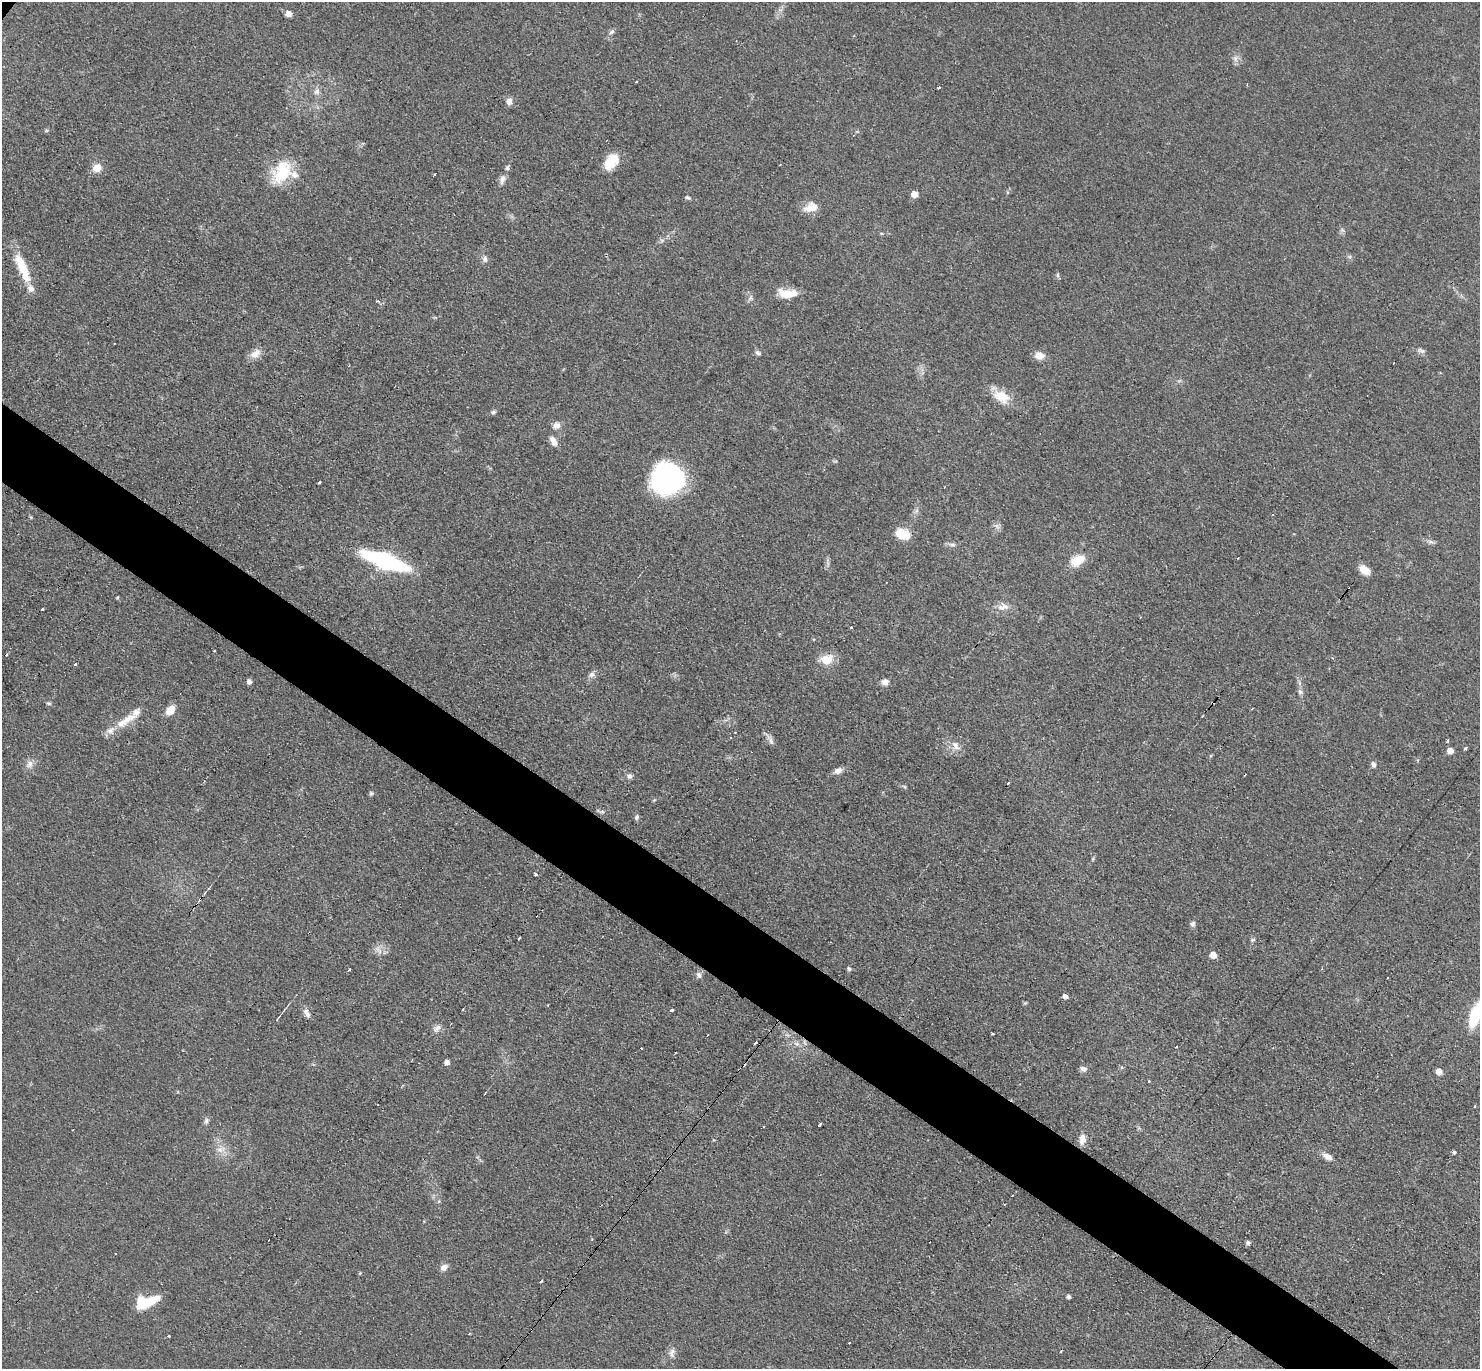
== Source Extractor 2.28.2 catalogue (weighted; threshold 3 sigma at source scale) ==
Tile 6 of 4 x 4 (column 2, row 2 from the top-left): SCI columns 1608-3085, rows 3032-4398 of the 6089 x 6079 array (HDU 1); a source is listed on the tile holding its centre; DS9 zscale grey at full resolution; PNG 1482 x 1371 px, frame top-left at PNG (2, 2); no overlay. Shown black and unused: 5% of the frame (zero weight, under 3 of 4 exposures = <1% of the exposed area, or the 3 px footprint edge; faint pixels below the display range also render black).
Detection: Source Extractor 2.28.2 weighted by HDU 2 'WHT'; one run over the whole footprint, this tile lists its part. Background 0.0607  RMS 0.0056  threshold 0.0254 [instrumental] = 3 sigma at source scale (4.5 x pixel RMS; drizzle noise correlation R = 1.50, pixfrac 1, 0.05/0.05 arcsec/px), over >= 5 px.
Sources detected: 133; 2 inside a brighter object's white glare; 17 cosmic-ray / hot-pixel residue — not listed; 2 inside a brighter listed object's ellipse — not listed separately; the other 112 listed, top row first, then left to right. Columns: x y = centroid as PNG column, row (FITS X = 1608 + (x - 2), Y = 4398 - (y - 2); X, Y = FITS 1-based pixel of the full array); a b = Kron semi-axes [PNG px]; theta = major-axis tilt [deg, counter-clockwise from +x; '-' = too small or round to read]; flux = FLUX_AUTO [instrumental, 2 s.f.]
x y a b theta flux
288 14 6 6 - 3.5
611 32 7 5 33 1.4
1235 58 9 5 -59 2
939 88 4 3 - 0.9
317 92 8 7 - 2.3
509 101 9 7 78 2.8
46 130 6 4 6 0.8
611 161 21 12 52 11
780 165 3 2 - 0.43
97 168 11 9 25 5.6
507 168 6 5 - 1
282 172 32 21 58 23
502 179 12 7 76 2.8
914 194 6 6 - 4.3
688 198 6 4 -25 1.1
811 207 19 12 15 6.9
485 259 9 6 -82 1.9
22 268 38 10 -67 17
1058 275 7 4 -72 0.9
788 293 25 10 -3 9.5
751 298 7 6 - 1.5
378 301 5 3 - 0.76
1421 350 11 6 -19 1.7
255 353 16 9 33 4.6
758 353 8 5 -23 1.3
1039 355 11 8 -15 5.4
1001 396 23 14 -24 11
493 412 6 5 - 1.2
556 426 10 8 36 3.1
553 441 14 7 -63 3.5
670 480 32 28 -53 88
319 482 3 3 - 1.3
997 526 9 4 -53 1.6
903 534 17 11 -19 11
1431 542 8 4 -18 1.4
952 545 8 4 -8 1.4
1238 558 2 2 - 0.47
1077 560 19 12 34 9.8
385 561 28 9 -19 130
1365 570 12 8 -42 6.6
117 598 5 3 - 0.55
1003 607 17 8 6 4.3
42 609 3 3 - 0.98
851 627 3 3 - 1.8
6 654 3 3 - 3.9
826 659 17 12 16 8.4
75 664 3 3 - 1.2
592 674 9 7 43 2.1
249 682 5 5 - 2.2
885 682 9 8 - 2.7
1300 692 8 6 -74 1.6
49 703 6 4 -19 0.86
1252 709 2 2 - 0.56
171 710 12 8 48 6.4
1202 716 4 2 - 0.38
126 720 39 9 31 12
731 737 3 2 - 0.63
1447 740 3 3 - 1.3
771 741 10 6 -74 2.1
955 746 14 7 -62 3.6
1465 748 3 3 - 3.9
1450 751 6 6 - 4.2
29 764 11 9 62 3.3
1373 764 7 5 -80 1.8
838 771 10 7 18 2.9
629 776 8 6 -39 1.7
1008 783 3 2 - 1.5
904 786 6 4 -20 0.74
371 793 6 6 - 0.93
602 811 7 4 0 1.1
637 817 7 5 66 1.1
535 874 3 3 - 1.8
1193 924 7 6 - 1.5
519 938 3 3 - 1.5
1253 940 6 4 29 0.95
379 950 15 4 -52 2
1213 955 5 5 - 5.2
849 969 5 4 - 1.4
699 975 9 5 -62 1.9
1065 996 6 5 - 1.8
1025 1003 5 5 - 0.66
463 1009 3 2 - 0.88
671 1010 3 3 - 1.8
307 1013 14 6 -55 2.8
1475 1015 20 9 72 30
278 1018 9 2 50 0.91
438 1027 7 6 - 2.1
992 1033 3 3 - 1.4
755 1043 4 3 - 1.4
796 1044 9 4 -9 1.8
1176 1047 3 2 - 0.89
447 1062 5 5 - 2.7
1083 1069 8 6 -14 2
1439 1072 5 5 - 4.4
1149 1081 3 3 - 1.2
206 1121 9 5 81 1.5
819 1124 4 3 - 3.8
73 1130 2 2 - 0.49
1082 1139 13 8 84 4.1
221 1149 11 8 24 4.2
1454 1152 4 3 - 2.2
1328 1156 13 7 -27 3.6
269 1240 3 2 - 0.69
1248 1242 5 5 - 1.3
444 1267 10 7 38 2.7
541 1281 3 3 - 1.5
1069 1297 4 4 - 1.4
149 1301 23 9 27 13
168 1335 3 3 - 1.6
849 1342 3 2 - 0.92
1060 1352 3 3 - 1.5
672 1353 14 7 89 2.8
Isophote crosses this tile's border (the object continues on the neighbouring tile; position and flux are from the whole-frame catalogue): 1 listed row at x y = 1475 1015